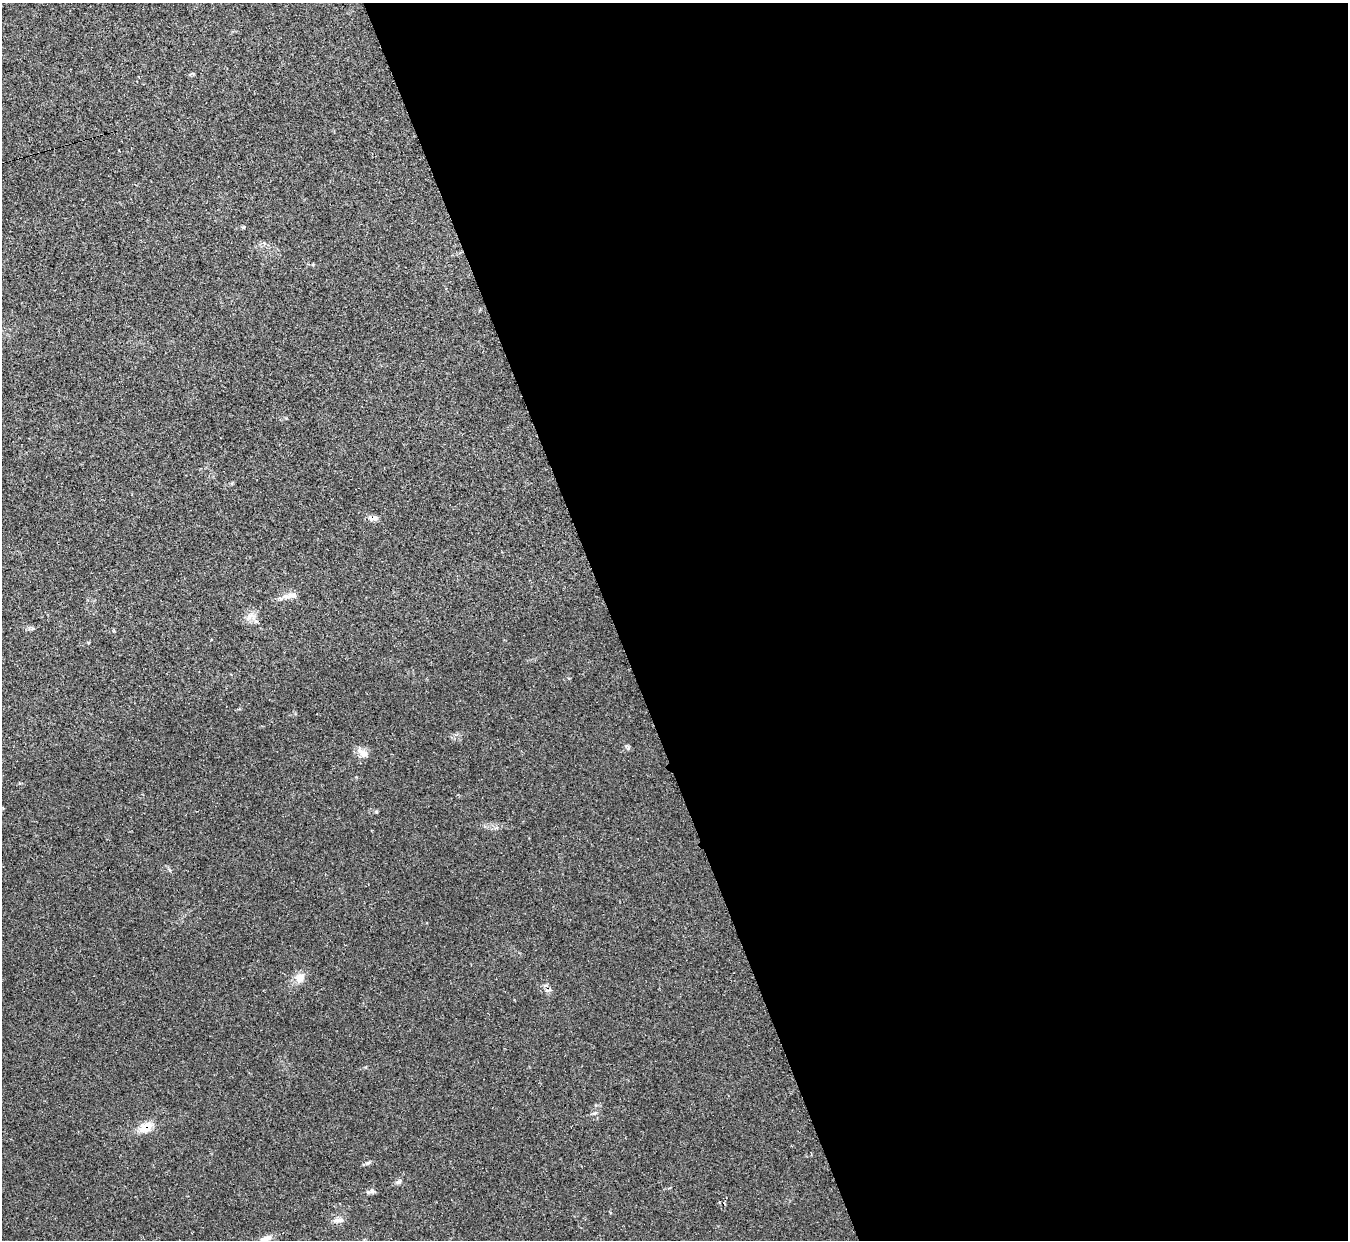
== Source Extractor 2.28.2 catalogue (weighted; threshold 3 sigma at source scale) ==
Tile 8 of 4 x 4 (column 4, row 2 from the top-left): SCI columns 4045-5390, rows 2624-3861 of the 5390 x 5374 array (HDU 1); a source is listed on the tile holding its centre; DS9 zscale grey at full resolution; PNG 1350 x 1242 px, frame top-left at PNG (2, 3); no overlay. Shown black and unused: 55% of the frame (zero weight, under 2 of 3 exposures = <1% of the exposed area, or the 3 px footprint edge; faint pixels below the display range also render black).
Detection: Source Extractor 2.28.2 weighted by HDU 2 'WHT'; one run over the whole footprint, this tile lists its part. Background 0.0355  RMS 0.0046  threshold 0.0208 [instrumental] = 3 sigma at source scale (4.5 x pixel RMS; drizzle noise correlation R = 1.50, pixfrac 1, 0.05/0.05 arcsec/px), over >= 5 px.
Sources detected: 13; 1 inside a brighter listed object's ellipse — not listed separately; the other 12 listed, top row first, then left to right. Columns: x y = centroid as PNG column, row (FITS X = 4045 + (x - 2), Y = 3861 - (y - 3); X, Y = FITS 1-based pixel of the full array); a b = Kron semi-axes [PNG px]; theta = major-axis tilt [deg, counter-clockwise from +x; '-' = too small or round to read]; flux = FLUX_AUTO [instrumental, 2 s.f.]
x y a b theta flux
373 518 13 6 1 2.3
292 595 15 7 5 2.7
250 615 8 5 30 1.9
363 753 18 9 -38 3.4
300 978 15 12 10 4
545 985 8 4 9 0.95
594 1113 6 4 -17 0.71
146 1127 19 13 30 6
398 1182 10 4 40 0.97
372 1191 8 7 - 1.1
338 1220 16 5 5 2.1
266 1238 18 6 14 2.7
Overlapping masked pixels (flux is a lower limit): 2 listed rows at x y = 373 518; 146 1127
Unlisted compact peaks at least as high as the median listed source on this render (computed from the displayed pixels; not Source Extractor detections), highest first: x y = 367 1163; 628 748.